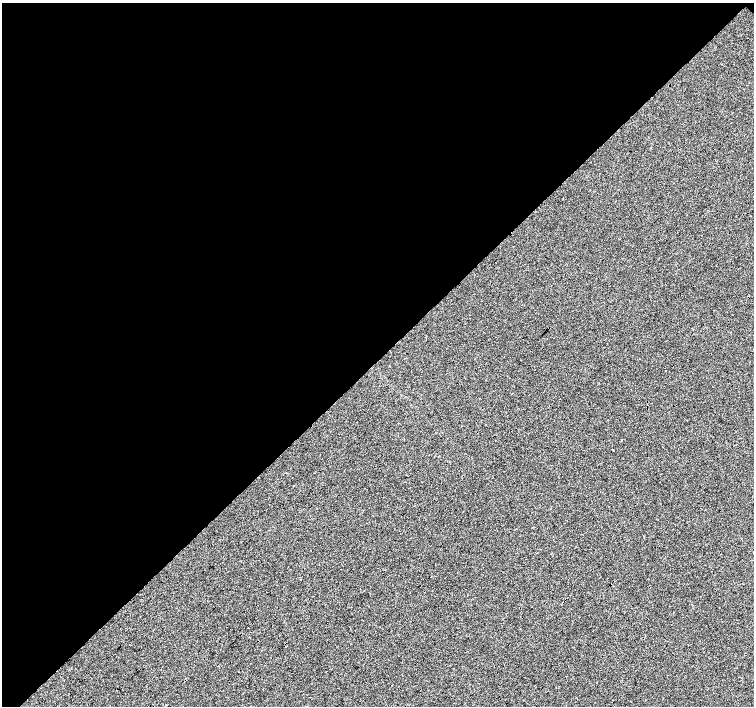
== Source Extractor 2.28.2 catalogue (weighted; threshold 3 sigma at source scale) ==
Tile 2 of 4 x 4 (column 2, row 1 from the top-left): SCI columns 1512-3015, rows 4452-5859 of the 6027 x 6019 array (HDU 1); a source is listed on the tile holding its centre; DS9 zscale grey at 2 x 2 block average (1 PNG px = mean of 2 x 2 image px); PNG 756 x 708 px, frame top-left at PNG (2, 3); no overlay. Shown black and unused: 51% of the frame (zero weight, under 3 of 4 exposures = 2% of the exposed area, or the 3 px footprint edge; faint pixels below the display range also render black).
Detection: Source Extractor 2.28.2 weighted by HDU 2 'WHT'; one run over the whole footprint, this tile lists its part. Background -0.0011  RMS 0.0063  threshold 0.0285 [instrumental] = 3 sigma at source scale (4.5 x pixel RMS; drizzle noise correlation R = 1.50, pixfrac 1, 0.0396/0.0396 arcsec/px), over >= 5 px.
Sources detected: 3; all 3 listed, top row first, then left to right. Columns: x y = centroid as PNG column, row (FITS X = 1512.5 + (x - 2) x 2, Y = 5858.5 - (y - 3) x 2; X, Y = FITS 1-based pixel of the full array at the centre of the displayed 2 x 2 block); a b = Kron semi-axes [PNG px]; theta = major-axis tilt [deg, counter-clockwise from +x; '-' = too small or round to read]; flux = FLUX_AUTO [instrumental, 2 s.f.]
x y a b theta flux
613 450 2 2 - 1.8
293 486 2 2 - 1.5
300 580 2 2 - 2.8